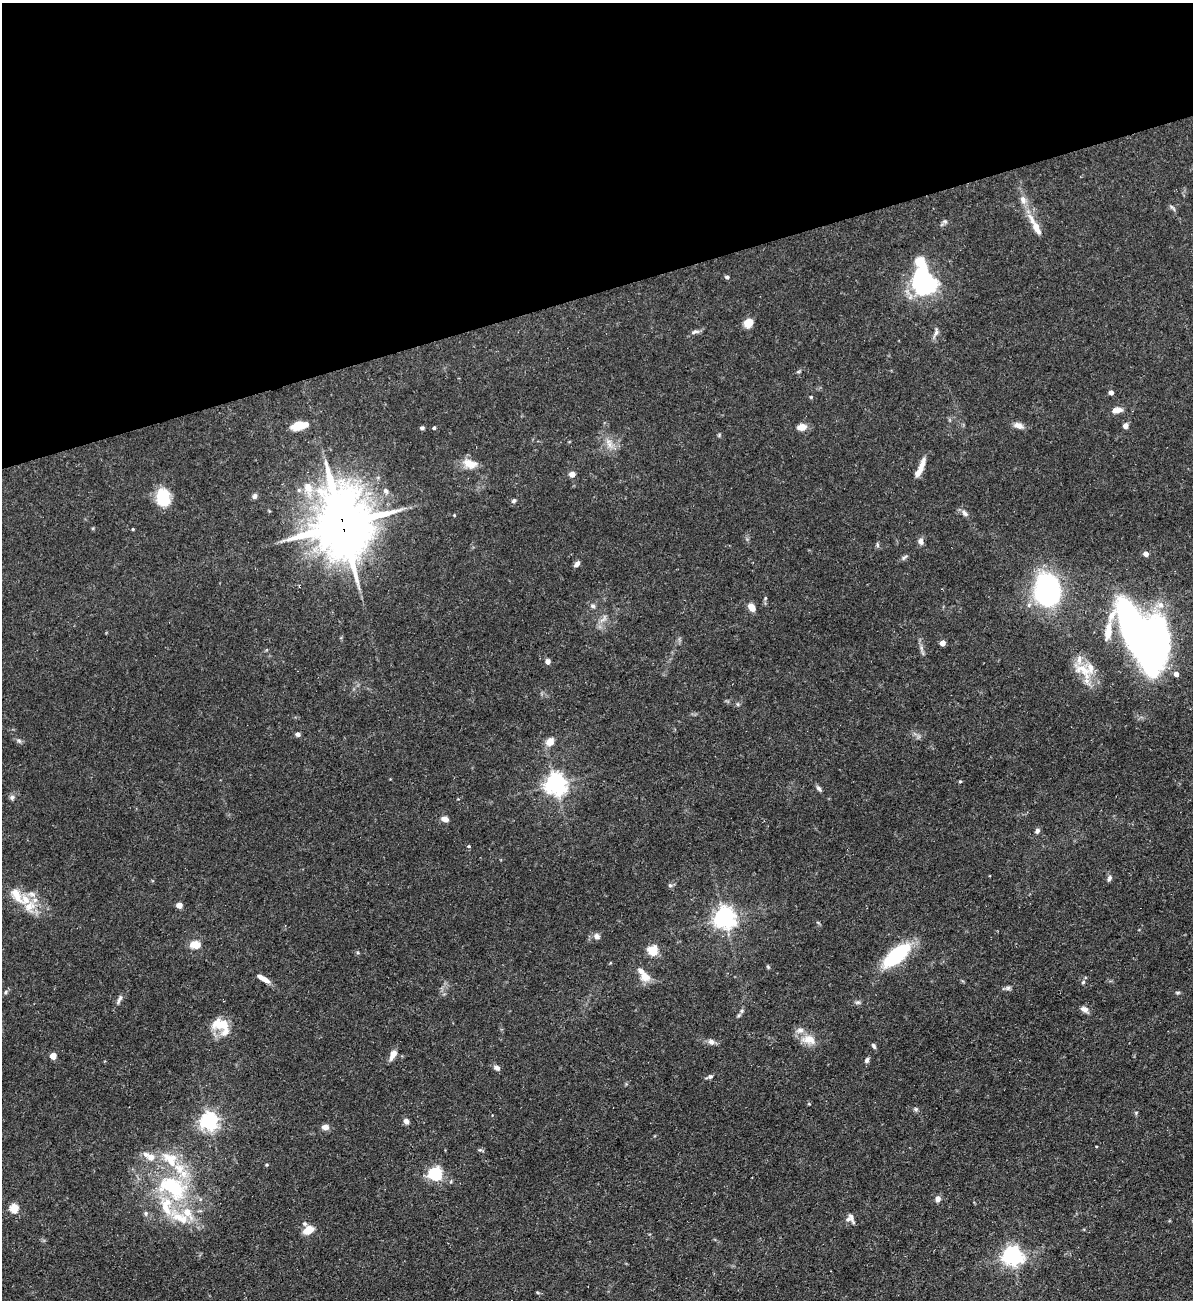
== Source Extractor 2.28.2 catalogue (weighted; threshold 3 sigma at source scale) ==
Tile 3 of 4 x 4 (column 3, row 1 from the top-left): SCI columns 2526-3716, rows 3894-5191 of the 5172 x 5191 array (HDU 1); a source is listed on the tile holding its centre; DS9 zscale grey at full resolution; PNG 1195 x 1302 px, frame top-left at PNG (2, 3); no overlay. Shown black and unused: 22% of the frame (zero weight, under 3 of 5 exposures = <1% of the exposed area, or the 3 px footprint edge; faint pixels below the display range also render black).
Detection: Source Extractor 2.28.2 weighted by HDU 2 'WHT'; one run over the whole footprint, this tile lists its part. Background 0.0757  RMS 0.0041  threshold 0.0185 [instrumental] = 3 sigma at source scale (4.5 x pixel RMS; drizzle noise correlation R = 1.50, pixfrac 1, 0.05/0.05 arcsec/px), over >= 5 px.
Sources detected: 133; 2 inside a brighter object's white glare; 1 long thin detection or spike segment (spike, bleed or trail) — not listed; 24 inside a brighter listed object's ellipse — not listed separately; the other 106 listed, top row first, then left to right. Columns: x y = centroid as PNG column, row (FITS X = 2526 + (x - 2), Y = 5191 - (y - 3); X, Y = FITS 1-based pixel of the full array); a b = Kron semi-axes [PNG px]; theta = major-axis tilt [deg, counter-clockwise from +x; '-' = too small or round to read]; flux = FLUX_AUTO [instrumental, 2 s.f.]
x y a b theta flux
1173 208 12 3 -49 0.76
1032 220 23 7 -64 4.8
945 221 7 6 - 0.9
727 277 5 4 - 1.1
923 283 33 24 -36 43
748 323 7 7 - 7.1
695 332 13 5 13 1.3
936 333 15 5 68 1.6
798 372 6 4 19 0.53
1111 392 4 4 - 2.1
811 397 4 4 - 0.45
1117 410 13 7 5 2.9
299 425 15 8 19 7.3
1018 425 13 7 -16 2.5
1126 426 6 5 - 2.1
802 427 8 6 11 4.3
422 428 4 3 - 1.1
434 428 4 3 - 0.77
719 435 5 4 - 0.5
609 444 11 8 -78 3
470 464 19 11 -17 5.1
921 466 21 6 72 4.2
572 474 4 4 - 4.4
308 488 20 11 -77 8.2
386 491 8 6 -62 1.4
255 496 6 6 - 1.3
163 498 17 12 -81 16
514 501 7 5 44 0.83
965 513 10 6 -45 1.5
454 515 3 3 - 0.35
342 525 21 17 -83 2500
133 529 3 3 - 0.44
921 541 8 6 -83 2
877 545 8 4 -81 0.67
1146 554 4 4 - 2.8
904 557 10 5 41 0.95
577 564 9 5 49 1.5
300 586 3 3 - 1.7
1048 590 18 13 -89 170
765 598 6 3 72 0.53
1029 605 6 6 - 1.1
593 606 7 5 -31 1
751 607 8 6 -57 3.9
604 618 11 5 68 1.6
1156 638 51 31 78 180
942 643 4 4 - 4.4
921 648 7 4 -71 1
548 661 5 4 - 2.5
1084 670 32 18 -37 10
1176 674 5 4 - 2.4
738 704 5 5 - 0.66
298 734 5 5 - 1.3
19 741 7 5 -43 0.83
550 742 11 9 41 3.3
960 781 5 3 - 0.45
556 784 7 7 - 290
819 788 9 5 -53 1.1
12 797 8 6 75 1
445 819 8 6 -19 2.7
1037 831 6 5 - 1.2
469 846 5 4 - 0.48
1109 878 9 5 71 1.2
670 885 6 5 - 0.76
26 900 18 17 - 9.2
179 905 4 4 - 5.5
725 918 7 7 - 280
597 936 8 7 - 1.7
195 944 15 10 -3 4.1
652 950 13 12 - 5.2
896 955 21 9 40 50
768 967 6 4 -45 0.56
645 976 15 12 -46 4.5
265 979 12 6 -32 2.6
1083 982 5 5 - 0.65
1008 988 7 6 - 1
6 992 6 4 88 0.56
1178 993 6 4 1 0.66
119 999 15 5 64 1.5
858 1002 8 5 6 0.9
1084 1009 10 7 -31 2.1
739 1015 7 5 45 0.91
224 1024 19 17 -21 7.6
808 1039 20 12 -11 5.9
711 1042 8 7 - 1.7
874 1046 8 5 -64 0.93
393 1054 12 6 65 3.2
53 1056 4 4 - 7.2
867 1060 7 5 64 1.2
497 1068 7 5 -25 1.7
710 1077 6 5 - 0.94
916 1109 7 5 -21 0.75
1136 1113 5 4 - 0.53
209 1121 6 6 - 180
406 1121 6 5 - 1.8
325 1127 7 6 - 2.8
1096 1146 4 2 - 0.29
267 1165 4 3 - 0.47
435 1174 6 6 - 83
173 1187 48 30 -29 46
938 1199 8 6 83 1.8
14 1208 5 5 - 18
146 1213 6 6 - 0.97
851 1217 15 5 -71 1.4
305 1224 6 5 - 0.81
308 1230 11 7 32 5.4
1012 1256 7 7 - 160
Overlapping masked pixels (flux is a lower limit): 2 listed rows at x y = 342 525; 300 586